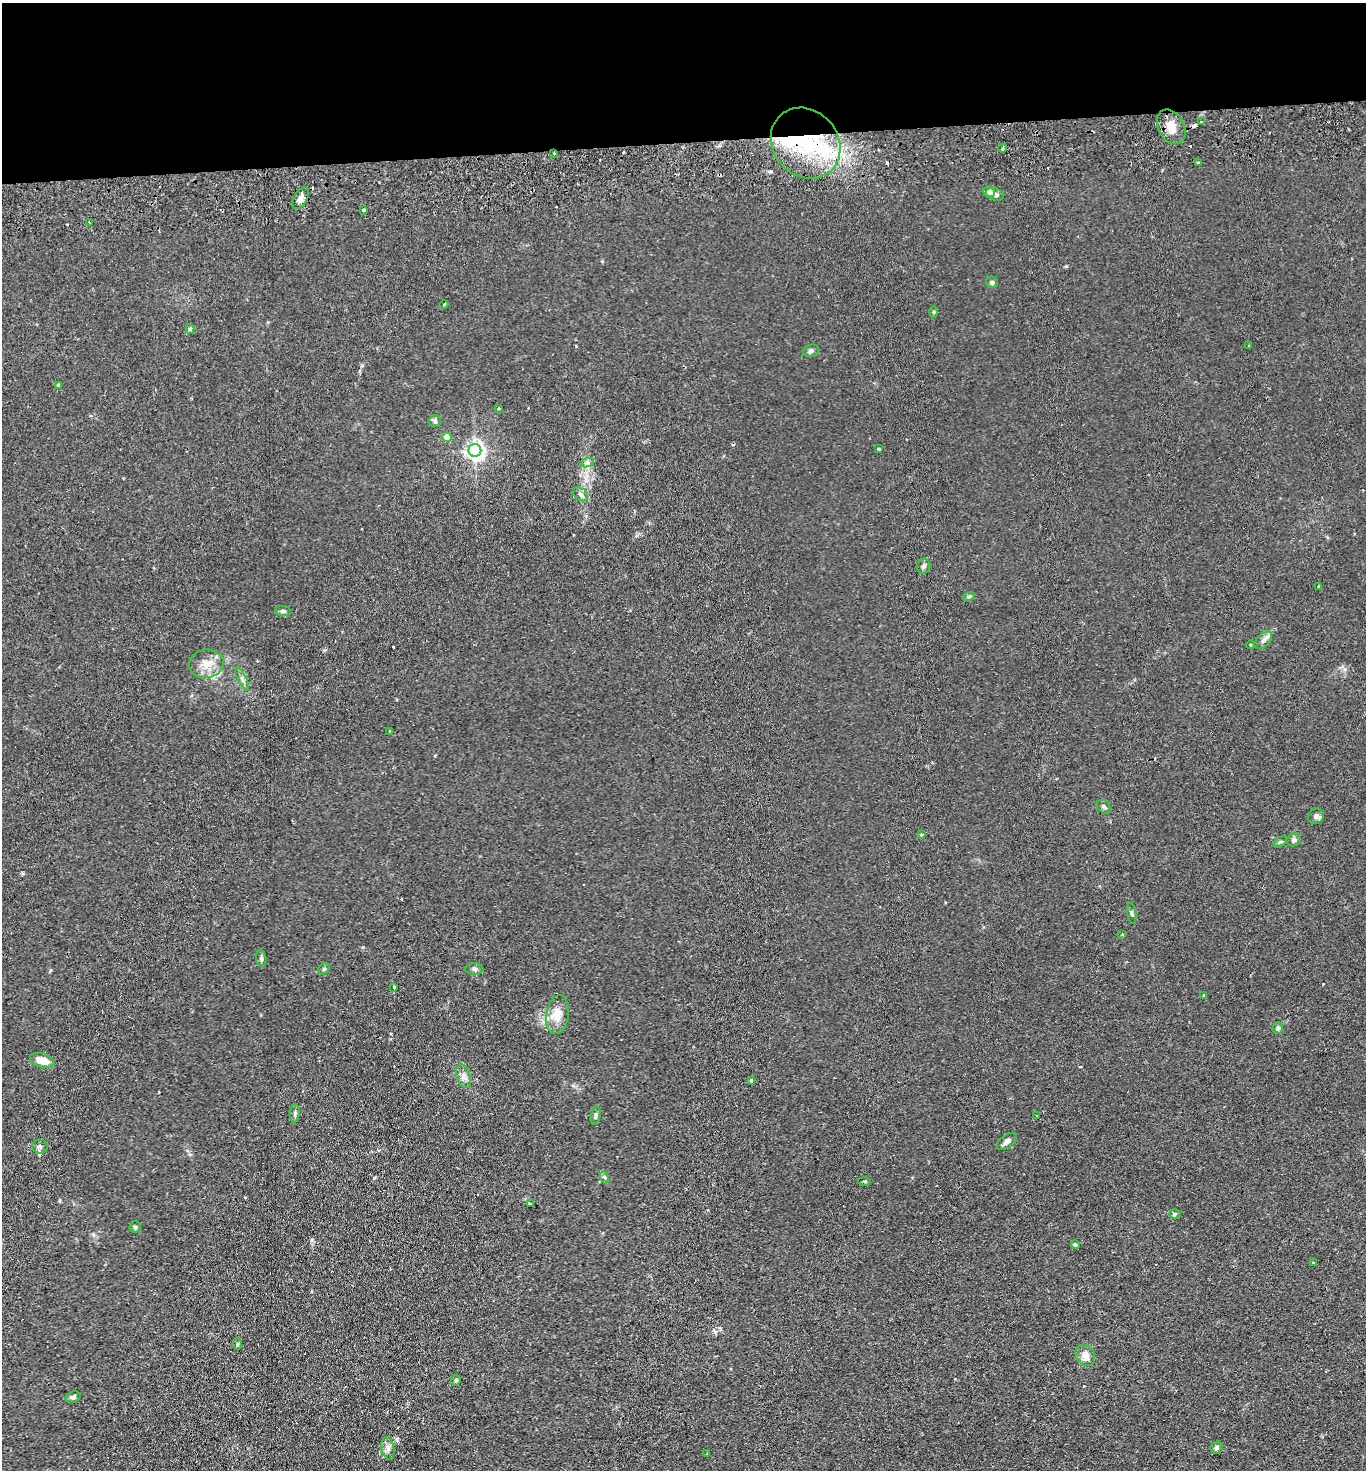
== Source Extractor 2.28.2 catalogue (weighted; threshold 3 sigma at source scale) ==
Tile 2 of 3 x 3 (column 2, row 1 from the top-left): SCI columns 1490-2853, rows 2992-4459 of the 4380 x 4515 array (HDU 1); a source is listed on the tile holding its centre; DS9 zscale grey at full resolution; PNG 1368 x 1472 px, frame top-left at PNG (2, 3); each listed source drawn as its Kron ellipse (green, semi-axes under 4 px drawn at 4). Shown black and unused: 10% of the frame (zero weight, under 2 of 3 exposures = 3% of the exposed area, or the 3 px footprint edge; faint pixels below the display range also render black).
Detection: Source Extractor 2.28.2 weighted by HDU 2 'WHT'; one run over the whole footprint, this tile lists its part. Background 0.0312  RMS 0.0056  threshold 0.0254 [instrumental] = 3 sigma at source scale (4.5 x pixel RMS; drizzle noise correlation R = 1.50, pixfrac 1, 0.05/0.05 arcsec/px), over >= 5 px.
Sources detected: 87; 15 cosmic-ray / hot-pixel residue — neither listed nor drawn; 2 inside a brighter listed object's ellipse — not listed separately; the other 70 listed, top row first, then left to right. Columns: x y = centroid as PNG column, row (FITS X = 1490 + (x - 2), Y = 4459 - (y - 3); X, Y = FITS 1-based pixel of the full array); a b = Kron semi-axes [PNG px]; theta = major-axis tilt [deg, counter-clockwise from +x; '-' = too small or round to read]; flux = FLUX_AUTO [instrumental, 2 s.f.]
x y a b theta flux
1201 121 3 3 - 0.93
1171 127 18 12 -60 7.9
806 143 37 32 -48 56
1003 148 4 3 - 0.63
554 153 3 2 - 0.8
1198 163 3 3 - 0.55
989 192 6 5 - 2
995 194 9 6 -20 1.9
301 198 12 6 59 3.4
363 210 3 3 - 1.1
89 222 3 2 - 0.52
992 282 6 5 - 1.4
444 304 4 2 - 0.46
934 312 5 3 - 0.65
190 329 5 4 - 0.88
1249 345 3 2 - 0.69
811 351 8 6 20 1.3
59 385 4 4 - 2.2
499 408 3 3 - 0.72
435 421 6 6 - 1
447 437 5 4 - 5.9
879 449 3 3 - 0.72
475 450 6 6 - 250
587 463 7 4 17 1.3
580 494 8 6 -39 1.7
923 566 7 6 - 1.5
1319 586 3 3 - 0.44
969 596 6 4 19 0.83
283 611 8 5 -8 1.2
1263 640 10 6 45 2.1
1251 645 4 3 - 0.48
206 664 17 14 9 8.3
242 679 13 3 -65 1.7
389 732 4 3 - 2.3
1104 807 8 6 -39 1.3
1316 816 8 7 - 1.9
921 834 3 3 - 0.86
1294 840 7 6 - 1.4
1280 842 7 4 36 0.89
1132 913 10 4 -82 1.1
1122 935 4 3 - 0.54
261 959 8 5 -83 1.2
324 969 6 5 - 0.88
474 969 9 6 -1 1.5
394 987 4 3 - 6.1
1204 995 4 3 - 0.5
557 1014 20 11 81 7.8
1278 1028 6 5 - 0.97
42 1060 13 7 -17 6.7
463 1076 12 7 -74 2.8
751 1080 4 3 - 0.7
295 1113 9 4 84 1.2
596 1115 9 4 77 1.4
1037 1116 3 2 - 0.44
1007 1141 11 6 36 2.3
40 1147 8 7 - 1.7
604 1177 6 4 -70 0.86
864 1181 6 3 -1 0.63
531 1204 3 3 - 1.3
1175 1214 6 4 1 0.88
135 1227 5 5 - 1
1075 1245 4 4 - 1.7
1314 1263 3 3 - 0.5
237 1344 6 4 -90 0.76
1085 1355 11 9 -55 4.5
456 1380 5 5 - 0.7
73 1397 8 5 17 1.5
388 1448 11 6 -79 2.6
1217 1448 6 5 - 1.3
707 1454 2 2 - 0.44
Overlapping masked pixels (flux is a lower limit): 2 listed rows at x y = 806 143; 554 153